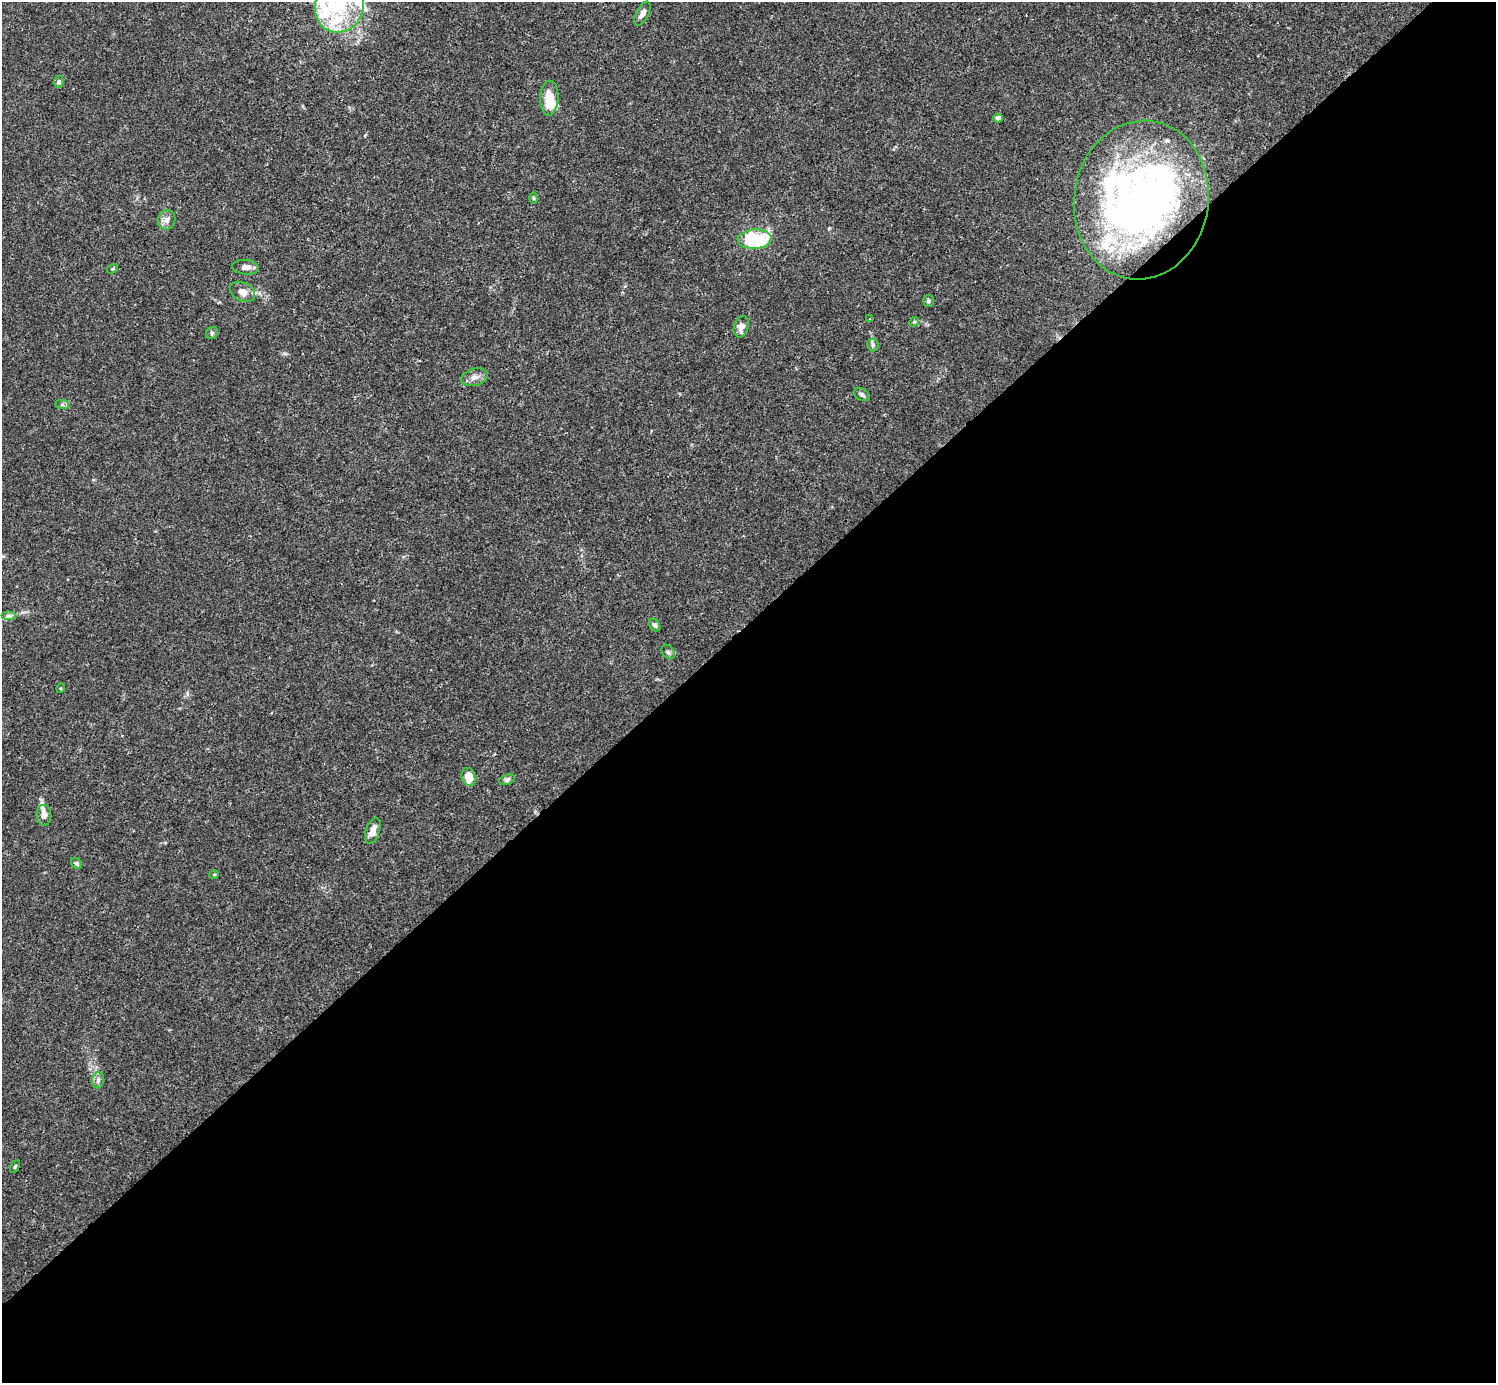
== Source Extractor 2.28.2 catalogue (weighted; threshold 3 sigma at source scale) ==
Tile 15 of 4 x 4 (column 3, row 4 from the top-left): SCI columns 2991-4484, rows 158-1538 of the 5982 x 5981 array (HDU 1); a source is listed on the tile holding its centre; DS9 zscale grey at full resolution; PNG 1498 x 1385 px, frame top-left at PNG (2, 2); each listed source drawn as its Kron ellipse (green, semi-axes under 4 px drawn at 4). Shown black and unused: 55% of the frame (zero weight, under 3 of 4 exposures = <1% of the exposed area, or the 3 px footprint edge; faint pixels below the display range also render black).
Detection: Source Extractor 2.28.2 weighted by HDU 2 'WHT'; one run over the whole footprint, this tile lists its part. Background 0.0164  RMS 0.0022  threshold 0.0098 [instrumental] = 3 sigma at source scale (4.5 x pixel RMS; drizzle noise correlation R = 1.50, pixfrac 1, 0.05/0.05 arcsec/px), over >= 5 px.
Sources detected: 51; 5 inside a brighter object's white glare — neither listed nor drawn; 13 inside a brighter listed object's ellipse — not listed separately; the other 33 listed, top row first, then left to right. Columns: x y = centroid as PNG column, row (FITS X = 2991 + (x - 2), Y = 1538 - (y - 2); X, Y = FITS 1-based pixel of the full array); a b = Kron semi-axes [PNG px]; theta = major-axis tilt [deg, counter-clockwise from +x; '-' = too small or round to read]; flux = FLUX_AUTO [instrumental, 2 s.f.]
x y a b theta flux
340 6 27 24 67 12
642 14 13 6 63 1.4
59 82 6 5 - 0.49
549 98 17 9 88 3.9
998 118 4 4 - 1.6
533 198 6 4 -89 0.27
1141 200 79 67 81 77
167 220 10 8 72 1.1
755 239 17 9 3 19
246 267 13 7 -6 1.2
112 269 6 3 31 0.24
242 292 13 9 -27 2.1
928 301 6 5 - 0.46
870 319 3 3 - 0.44
914 322 5 4 - 0.29
741 327 11 7 73 1.5
212 333 6 5 - 0.41
873 345 6 5 - 0.5
474 377 13 8 17 1.3
862 395 9 5 -32 0.53
62 405 7 4 -1 0.46
9 616 7 4 0 0.49
655 625 7 5 -55 0.61
668 652 8 5 -53 0.55
61 688 5 3 - 0.22
469 777 9 7 -73 3.4
507 780 8 5 19 0.55
44 815 10 7 -84 1.3
373 831 13 7 72 1.8
77 864 6 5 - 0.47
214 875 5 3 - 0.2
98 1080 8 6 77 0.67
15 1166 7 4 63 0.28
Overlapping masked pixels (flux is a lower limit): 1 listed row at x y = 1141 200
Isophote crosses this tile's border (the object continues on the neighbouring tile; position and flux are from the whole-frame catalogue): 1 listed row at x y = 340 6